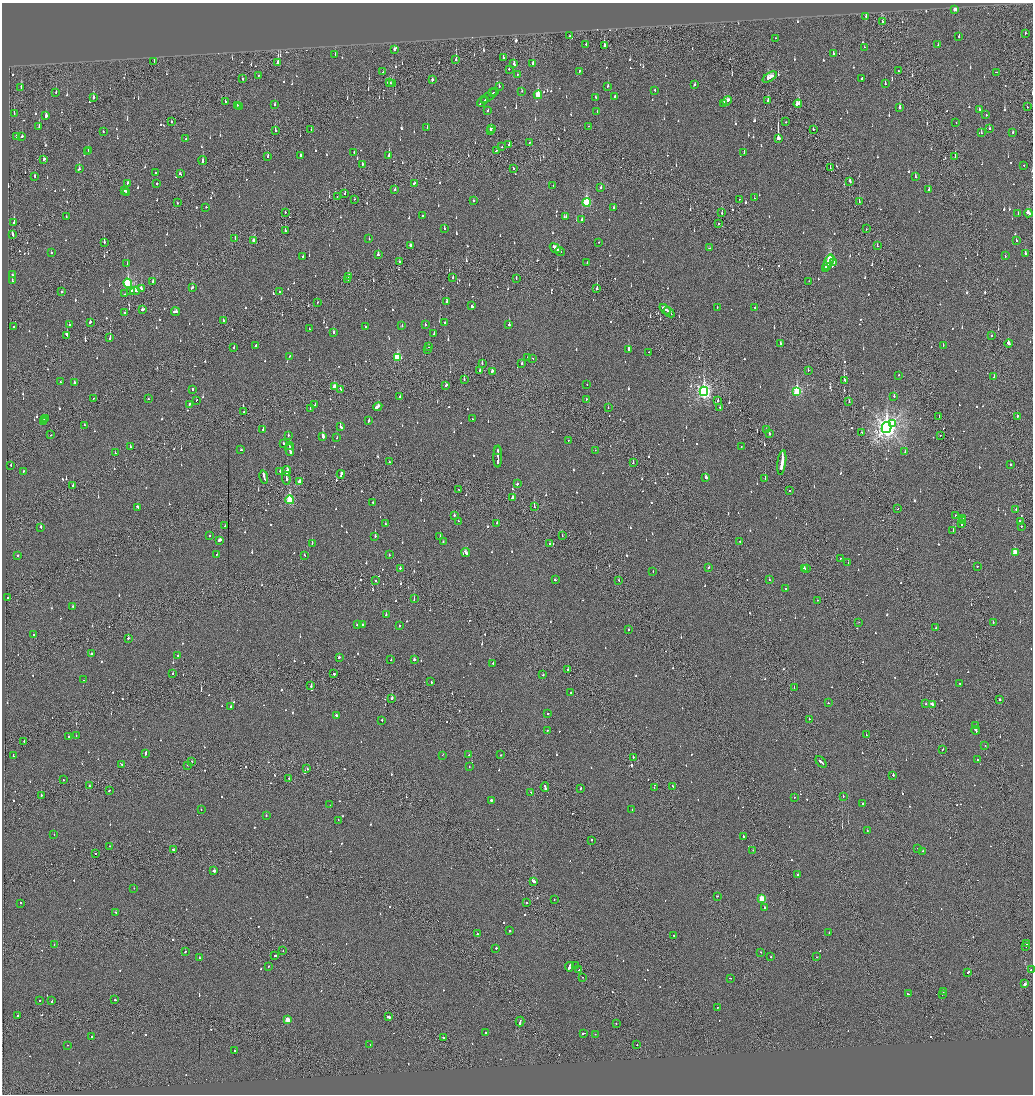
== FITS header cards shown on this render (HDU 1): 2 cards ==
NAXIS1  =                 2061
NAXIS2  =                 2184

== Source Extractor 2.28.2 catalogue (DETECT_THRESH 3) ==
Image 2061 x 2184 px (HDU 1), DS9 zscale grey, zoomed out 1/2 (1 PNG px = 2 x 2 image px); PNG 1035 x 1096 px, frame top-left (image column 1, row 2183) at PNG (2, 3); each listed source drawn as its Kron ellipse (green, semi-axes under 4 px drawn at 4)
Background -0.111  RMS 0.066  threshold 0.197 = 3 sigma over >= 5 px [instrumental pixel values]
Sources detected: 1260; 56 cannot appear on this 1/2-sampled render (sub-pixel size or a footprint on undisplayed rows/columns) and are neither listed nor drawn; of the other 1204, the 500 brightest by FLUX_AUTO listed and drawn (704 fainter detections omitted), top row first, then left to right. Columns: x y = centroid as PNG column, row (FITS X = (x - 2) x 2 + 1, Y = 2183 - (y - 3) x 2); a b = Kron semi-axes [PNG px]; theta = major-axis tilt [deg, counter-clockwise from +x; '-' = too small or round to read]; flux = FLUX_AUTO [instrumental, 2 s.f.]
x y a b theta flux
955 9 2 2 - 160
866 16 2 1 - 330
883 22 3 2 - 87
1025 33 3 2 - 55
570 36 2 1 - 200
959 37 2 2 - 150
775 38 2 1 - 47
586 44 2 1 - 52
604 45 3 2 - 350
938 45 3 2 - 69
864 47 2 1 - 82
394 50 2 2 - 56
833 53 2 2 - 140
335 54 2 1 - 48
503 58 3 2 - 83
456 59 3 1 - 350
154 61 2 2 - 340
277 63 3 2 - 87
514 64 3 2 - 61
533 64 3 2 - 91
509 69 2 2 - 91
579 71 3 2 - 81
899 71 3 2 - 130
383 72 2 1 - 80
996 72 2 1 - 140
258 75 2 1 - 65
517 75 2 2 - 46
770 77 8 3 33 210
862 78 2 2 - 80
242 79 2 2 - 64
432 80 2 2 - 270
389 83 3 2 - 140
392 83 3 2 - 180
885 84 2 2 - 46
695 85 3 2 - 59
499 86 2 2 - 69
608 86 2 2 - 69
21 88 4 2 - 180
655 90 2 2 - 52
495 91 4 1 - 240
522 91 2 2 - 48
56 93 3 1 - 61
493 93 2 1 - 120
538 95 4 3 - 360
490 96 10 2 39 280
615 96 2 2 - 130
596 97 2 2 - 150
93 98 3 2 - 490
485 100 4 2 - 230
225 101 3 2 - 48
727 101 5 3 - 160
768 101 3 2 - 110
482 102 5 2 - 270
724 103 3 2 - 84
798 104 4 3 - 190
237 105 2 2 - 60
275 105 2 2 - 100
240 106 2 2 - 68
1027 107 2 2 - 80
900 108 3 2 - 86
979 109 2 2 - 57
488 110 2 2 - 59
597 111 2 2 - 56
14 114 3 1 - 48
986 115 2 2 - 54
46 116 3 2 - 190
171 121 2 2 - 64
786 122 2 2 - 62
956 123 2 1 - 54
589 126 2 1 - 61
39 127 4 2 - 210
427 128 3 2 - 130
491 128 3 2 - 120
813 129 2 2 - 44
989 129 3 2 - 52
275 130 3 2 - 76
311 130 2 1 - 45
103 131 2 2 - 73
490 131 2 1 - 60
1013 132 2 2 - 49
981 133 2 2 - 54
16 136 2 2 - 93
22 136 2 2 - 110
778 138 3 2 - 8000
186 139 2 2 - 100
529 142 2 1 - 46
509 145 2 2 - 340
502 147 2 2 - 62
88 150 3 2 - 100
496 151 3 2 - 81
88 152 2 1 - 59
354 152 2 2 - 65
744 153 2 2 - 80
301 155 2 2 - 350
389 155 3 2 - 290
268 157 3 2 - 230
955 157 4 2 - 60
44 159 3 2 - 68
203 161 4 2 - 210
362 164 2 2 - 50
1024 165 2 1 - 110
513 168 2 2 - 120
830 168 2 1 - 56
79 169 3 2 - 68
155 173 2 2 - 51
180 174 3 2 - 110
35 176 2 2 - 58
915 177 3 2 - 67
850 181 3 2 - 69
127 183 3 2 - 45
414 183 3 2 - 69
157 184 2 2 - 96
553 186 2 1 - 52
601 187 2 2 - 60
395 189 2 2 - 130
929 190 3 2 - 130
125 191 3 2 - 120
126 193 4 2 - 150
345 193 2 2 - 180
337 196 2 1 - 51
754 198 2 1 - 210
354 199 2 1 - 69
739 199 2 2 - 52
473 201 2 2 - 110
859 201 2 1 - 82
586 202 4 3 - 1100
177 203 2 2 - 83
206 207 2 2 - 96
614 207 2 2 - 83
285 212 2 2 - 110
722 213 3 1 - 480
1018 213 2 2 - 87
1028 213 4 3 - 190
423 216 2 2 - 47
66 217 2 2 - 58
566 217 2 2 - 58
582 219 2 2 - 120
14 223 3 2 - 270
719 224 2 2 - 100
444 228 2 2 - 52
866 229 2 1 - 45
285 231 2 2 - 99
12 235 3 2 - 180
235 238 3 2 - 110
369 239 2 2 - 85
254 240 3 2 - 87
1016 240 2 2 - 67
599 242 2 2 - 52
104 243 3 1 - 400
411 245 3 2 - 100
877 246 2 1 - 62
555 248 6 2 -35 260
709 248 2 2 - 49
560 251 5 2 - 160
51 253 2 2 - 74
1026 253 3 2 - 110
378 254 2 2 - 72
1005 256 2 2 - 51
303 257 2 2 - 54
830 259 5 2 - 2100
399 262 2 2 - 240
828 262 8 2 65 3100
587 263 2 2 - 65
834 263 2 2 - 90
127 264 2 2 - 45
826 268 4 2 - 1100
12 275 2 2 - 150
348 277 4 2 - 230
453 278 2 2 - 65
516 278 2 2 - 46
348 280 2 1 - 53
12 281 2 2 - 240
809 281 2 1 - 85
153 282 2 2 - 77
128 284 5 4 - 890
192 288 3 2 - 78
141 289 4 2 - 150
597 289 3 2 - 380
130 291 3 2 - 140
135 291 5 2 - 210
62 292 2 2 - 61
279 292 2 2 - 93
125 294 2 2 - 53
317 302 2 1 - 56
447 302 3 2 - 67
472 306 3 2 - 390
717 307 2 2 - 63
755 307 2 2 - 51
143 309 3 2 - 110
665 309 7 2 -39 250
175 312 4 2 - 150
669 312 6 2 -43 280
125 313 2 1 - 77
223 321 2 2 - 110
90 322 3 2 - 120
445 322 2 2 - 110
69 325 2 2 - 170
425 325 2 2 - 93
509 325 2 2 - 180
14 326 2 2 - 52
366 326 2 2 - 59
402 326 2 2 - 46
309 329 2 1 - 51
333 332 2 2 - 110
434 334 2 2 - 110
67 335 3 2 - 260
991 336 2 2 - 170
110 338 3 2 - 230
780 343 2 2 - 62
1008 343 4 2 - 240
943 345 2 1 - 70
256 346 2 2 - 78
429 346 2 2 - 200
234 347 2 2 - 53
427 349 2 2 - 56
628 349 3 2 - 280
649 352 2 2 - 64
289 356 2 2 - 120
397 357 4 3 - 780
527 358 2 1 - 49
533 358 2 2 - 48
482 363 2 2 - 88
522 363 2 2 - 81
808 370 2 2 - 72
480 371 3 2 - 100
492 371 3 2 - 60
899 375 2 2 - 45
994 377 3 2 - 91
464 379 2 1 - 67
844 380 2 2 - 460
61 382 2 2 - 84
74 383 2 2 - 290
446 385 3 2 - 100
587 385 2 1 - 51
334 386 3 2 - 150
193 389 2 2 - 93
340 389 2 1 - 140
704 391 4 4 - 3800
797 392 4 3 - 1300
894 396 2 2 - 180
400 397 2 2 - 68
93 398 2 2 - 80
148 399 2 2 - 69
586 399 2 2 - 67
196 400 2 2 - 170
718 400 2 2 - 59
849 402 2 1 - 130
189 404 3 2 - 170
315 405 2 1 - 100
378 407 5 2 - 200
720 407 2 2 - 70
608 408 2 1 - 55
310 409 2 2 - 82
244 412 2 2 - 67
1017 416 2 2 - 66
939 417 3 2 - 58
46 418 2 2 - 140
473 419 2 1 - 52
44 420 2 2 - 120
368 421 3 2 - 240
43 422 2 2 - 170
893 424 3 2 - 110
84 425 2 2 - 56
340 426 3 2 - 130
887 427 6 5 - 9200
263 429 2 2 - 79
766 429 2 2 - 230
862 432 2 1 - 69
769 433 2 2 - 260
51 435 2 2 - 60
288 435 2 2 - 63
940 435 2 1 - 92
323 437 3 2 - 740
337 438 2 2 - 84
568 440 2 1 - 73
283 444 2 2 - 82
289 446 2 2 - 79
741 446 2 2 - 100
130 447 2 2 - 60
241 450 2 2 - 46
290 450 6 2 -85 330
595 450 2 2 - 51
498 451 3 1 - 95
905 452 2 2 - 55
115 453 2 1 - 54
498 457 11 2 90 480
389 462 2 2 - 52
782 462 12 1 82 15000
633 463 2 2 - 79
11 465 2 2 - 57
1010 465 2 1 - 110
23 471 2 2 - 45
280 471 2 2 - 83
287 471 5 2 - 250
341 474 4 2 - 350
264 477 7 2 -77 400
286 478 7 2 -87 830
706 478 3 2 - 200
765 479 2 1 - 110
299 482 3 2 - 140
517 484 2 2 - 130
73 486 2 2 - 110
459 490 3 2 - 130
790 491 2 1 - 87
513 497 4 2 - 120
290 500 4 3 - 940
373 503 2 2 - 59
534 506 2 1 - 52
138 507 4 2 - 110
898 509 2 1 - 57
1016 509 2 2 - 47
454 515 2 2 - 140
955 515 2 1 - 76
963 518 2 1 - 260
458 521 2 2 - 94
962 521 3 1 - 89
1021 521 3 2 - 180
497 523 2 2 - 80
962 523 4 1 - 280
385 524 2 2 - 51
225 526 2 2 - 51
1021 526 2 2 - 60
41 527 3 2 - 110
953 530 2 1 - 230
210 536 2 2 - 59
562 536 2 2 - 56
375 537 2 2 - 330
440 537 2 2 - 67
220 540 4 2 - 110
740 541 2 1 - 47
443 542 2 2 - 57
312 543 2 2 - 120
550 544 2 2 - 55
465 552 4 2 - 270
1015 552 3 3 - 300
217 554 2 2 - 86
304 555 2 2 - 63
389 555 2 2 - 56
17 556 2 2 - 72
840 558 2 2 - 45
848 562 2 2 - 69
977 566 2 2 - 83
709 567 2 1 - 140
400 568 2 2 - 160
804 568 3 2 - 92
806 569 3 2 - 80
653 572 2 2 - 57
555 580 3 2 - 77
619 580 2 2 - 60
769 580 2 2 - 71
375 581 2 2 - 79
786 588 2 2 - 190
7 598 2 1 - 47
414 598 3 1 - 120
817 600 2 2 - 51
73 606 2 2 - 60
386 615 2 2 - 97
859 622 2 1 - 58
993 622 2 1 - 69
357 624 3 2 - 62
362 625 2 2 - 86
399 626 2 2 - 61
936 628 2 2 - 46
629 629 2 2 - 52
33 635 2 2 - 73
128 638 2 2 - 100
91 654 2 2 - 650
178 656 2 2 - 150
339 657 2 2 - 290
391 660 2 2 - 130
414 660 2 2 - 110
493 663 2 2 - 170
568 670 2 2 - 290
173 673 2 2 - 86
334 674 2 2 - 320
543 675 2 2 - 62
84 680 2 1 - 110
431 681 2 2 - 140
960 683 2 2 - 61
311 686 3 2 - 140
794 688 2 1 - 64
570 693 2 2 - 140
392 698 2 2 - 200
999 700 2 2 - 270
828 703 2 2 - 57
926 704 2 2 - 62
932 704 2 2 - 200
231 707 2 2 - 250
548 714 2 2 - 140
336 715 3 2 - 160
809 719 2 1 - 230
382 720 2 2 - 57
976 725 2 2 - 49
547 730 2 2 - 51
976 730 4 2 - 300
866 734 2 2 - 67
76 736 2 2 - 87
68 737 2 2 - 70
24 742 2 1 - 89
985 745 2 2 - 170
943 749 3 2 - 44
145 753 3 2 - 150
442 755 2 2 - 360
469 755 2 2 - 51
500 755 2 1 - 130
13 756 2 2 - 72
633 757 2 2 - 170
977 760 2 2 - 370
192 761 2 1 - 57
821 762 6 2 -45 260
122 764 2 2 - 66
187 765 2 2 - 56
469 767 2 2 - 52
307 769 2 2 - 54
893 775 2 2 - 260
289 778 2 1 - 49
63 780 2 2 - 58
89 786 2 2 - 52
672 786 2 2 - 80
545 787 5 1 - 1000
581 788 3 2 - 68
654 788 2 1 - 52
109 791 2 2 - 67
531 792 2 1 - 92
41 795 2 2 - 70
843 796 2 2 - 52
794 797 2 1 - 82
491 800 2 2 - 280
863 804 2 2 - 120
330 805 2 2 - 44
201 809 2 2 - 45
632 809 2 2 - 51
266 816 2 2 - 70
338 820 2 2 - 52
867 831 2 2 - 78
54 835 2 2 - 45
743 836 2 2 - 230
591 840 2 2 - 100
110 846 2 2 - 52
918 848 2 1 - 65
173 850 2 2 - 100
753 850 2 1 - 92
922 851 2 2 - 66
95 853 2 2 - 73
214 871 3 2 - 550
798 875 2 2 - 150
533 881 4 2 - 260
134 888 2 2 - 61
717 896 2 2 - 66
762 899 3 3 - 620
554 900 2 2 - 65
526 902 2 2 - 58
20 903 2 2 - 66
765 907 2 2 - 76
116 912 3 2 - 59
510 931 2 2 - 130
829 932 2 2 - 43
477 934 2 2 - 55
673 935 2 1 - 83
1027 944 2 2 - 46
54 945 2 1 - 50
1026 946 2 1 - 120
496 948 2 2 - 230
283 951 2 1 - 47
185 952 2 2 - 47
761 952 2 2 - 62
275 955 2 2 - 310
771 957 2 2 - 120
816 957 2 2 - 47
199 958 2 2 - 71
269 966 2 2 - 47
575 966 2 1 - 88
569 967 4 2 - 250
579 970 2 2 - 96
1031 970 2 2 - 280
968 972 3 2 - 110
582 977 2 2 - 45
730 978 2 2 - 47
1025 984 3 2 - 78
943 992 3 2 - 290
908 994 3 2 - 150
942 995 2 2 - 98
39 1000 2 1 - 51
115 1000 2 2 - 52
52 1001 2 2 - 79
717 1007 2 2 - 240
18 1016 2 2 - 78
389 1017 3 2 - 200
287 1020 3 3 - 270
520 1021 5 2 - 200
616 1023 2 1 - 96
485 1033 2 2 - 70
584 1033 4 2 - 140
595 1034 2 2 - 44
92 1037 2 2 - 64
443 1037 2 2 - 460
67 1045 2 2 - 65
370 1045 2 2 - 49
637 1045 2 2 - 61
234 1050 2 2 - 87
At the frame edge (FLAGS 8, measured only in part): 1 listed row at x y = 1031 970
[704 fainter detections neither listed nor drawn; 56 sub-pixel or undisplayed-footprint detections neither listed nor drawn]